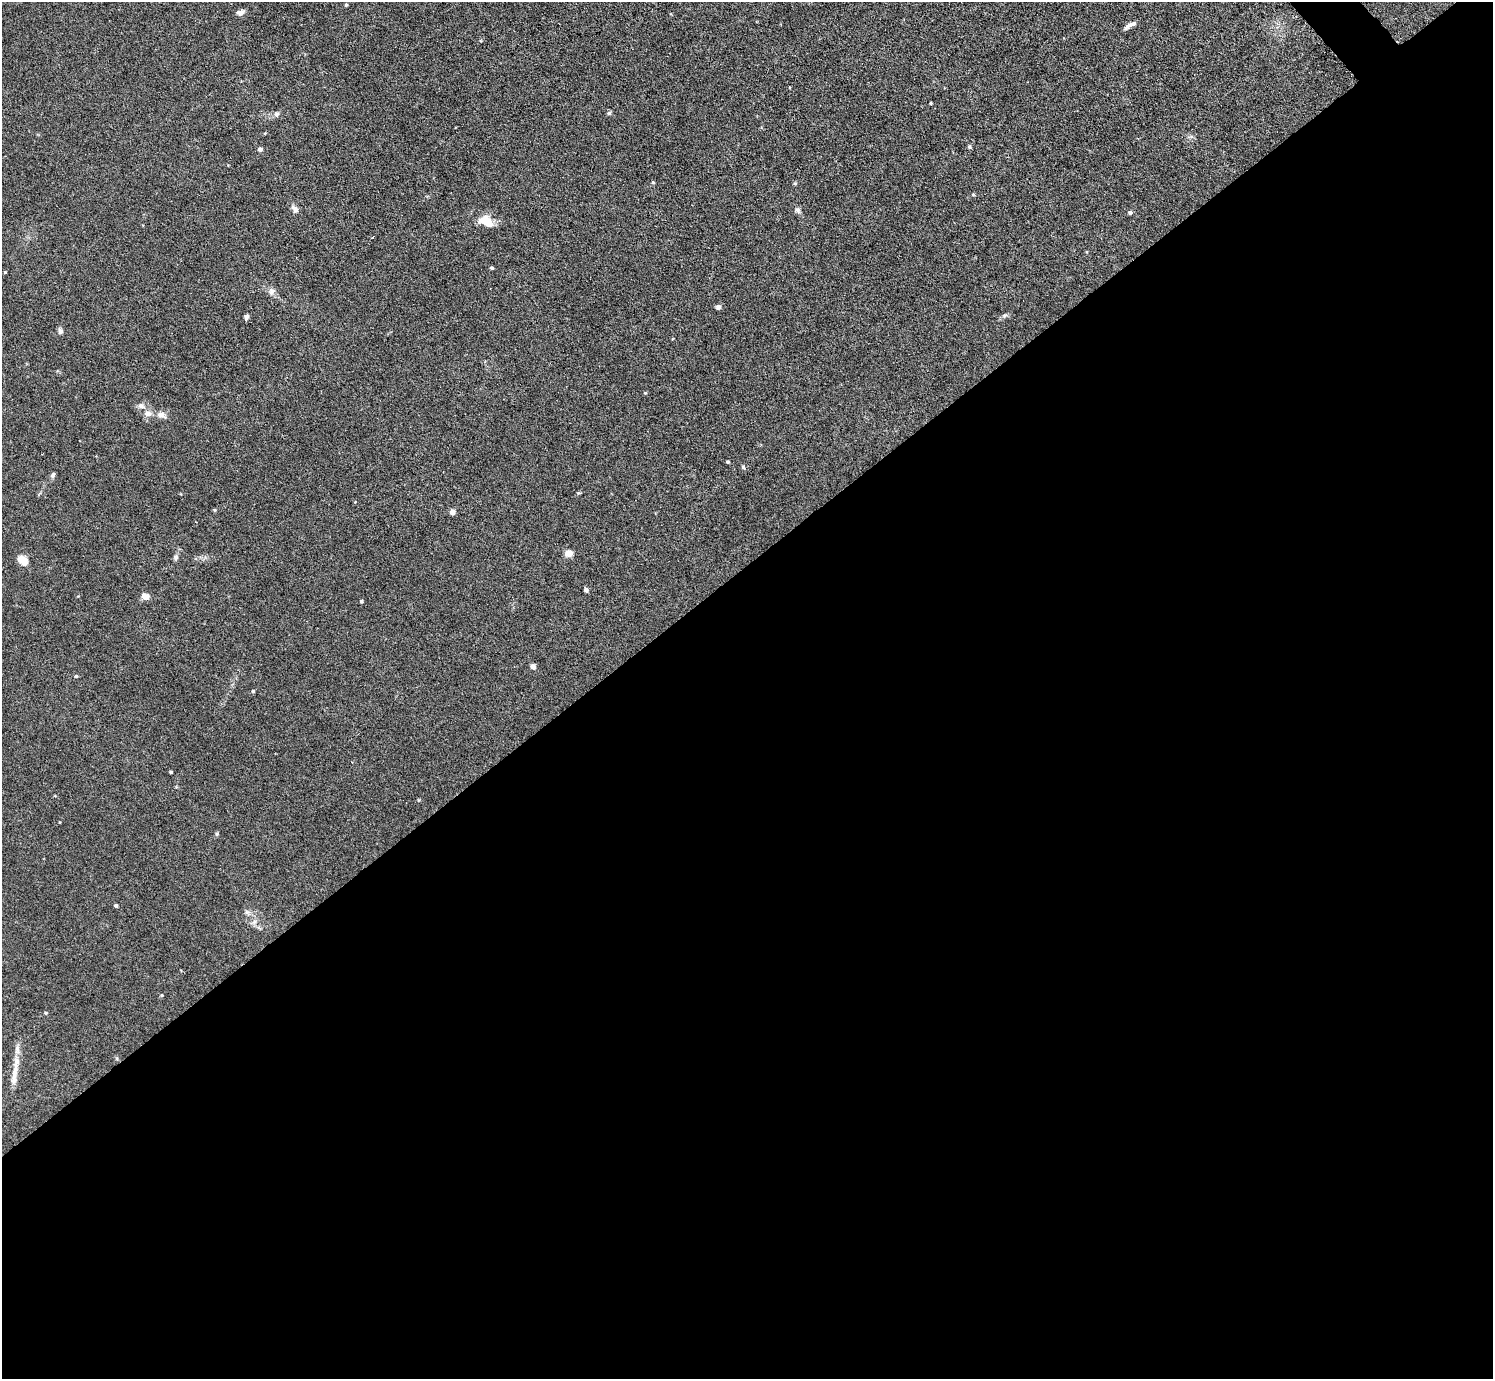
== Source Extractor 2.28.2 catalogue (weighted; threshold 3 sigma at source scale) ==
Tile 15 of 4 x 4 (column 3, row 4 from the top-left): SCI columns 3087-4577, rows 158-1534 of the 6126 x 6131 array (HDU 1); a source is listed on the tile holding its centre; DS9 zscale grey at full resolution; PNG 1495 x 1381 px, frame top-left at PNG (2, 2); no overlay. Shown black and unused: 59% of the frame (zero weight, under 3 of 6 exposures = <1% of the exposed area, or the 3 px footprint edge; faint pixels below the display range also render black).
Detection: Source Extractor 2.28.2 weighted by HDU 2 'WHT'; one run over the whole footprint, this tile lists its part. Background 0.0396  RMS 0.004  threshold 0.0164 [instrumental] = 3 sigma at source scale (4.09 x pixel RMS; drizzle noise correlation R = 1.36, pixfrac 0.8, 0.05/0.05 arcsec/px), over >= 5 px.
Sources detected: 48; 3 inside a brighter listed object's ellipse — not listed separately; the other 45 listed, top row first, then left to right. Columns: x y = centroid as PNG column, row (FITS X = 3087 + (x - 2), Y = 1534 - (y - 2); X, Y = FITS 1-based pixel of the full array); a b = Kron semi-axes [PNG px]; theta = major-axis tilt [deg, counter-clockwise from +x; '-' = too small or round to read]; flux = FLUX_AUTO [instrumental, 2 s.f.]
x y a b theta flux
346 5 4 3 - 0.45
240 12 10 6 21 1.5
1129 25 15 5 40 1.7
930 103 3 3 - 0.51
609 113 6 5 - 0.7
276 114 7 6 - 1
969 147 5 5 - 0.7
260 149 5 4 - 1.1
653 182 4 4 - 0.43
973 195 4 4 - 0.47
295 209 11 8 -52 1.5
798 210 8 7 - 1.1
1130 212 5 4 - 0.92
486 221 20 12 -29 6.2
492 268 4 3 - 0.57
5 272 3 3 - 0.33
272 291 10 8 73 1.7
718 307 6 6 - 1
1005 315 7 4 19 0.74
247 317 7 5 70 0.97
60 331 8 6 -74 1
645 393 4 4 - 0.45
141 406 9 7 -27 1.5
148 413 9 8 - 2.4
161 415 13 8 -15 2.3
728 462 4 3 - 0.59
743 467 6 5 - 0.62
53 475 7 5 68 0.94
214 510 5 3 - 0.36
452 512 4 4 - 2.9
569 553 9 7 2 2.4
176 557 8 6 67 0.94
22 560 10 7 -46 6
586 590 5 4 - 0.89
145 596 10 8 -14 2
361 601 4 4 - 0.5
533 666 5 4 - 2.1
76 676 4 4 - 0.41
253 691 4 4 - 0.45
171 772 3 3 - 0.49
116 905 5 4 - 0.55
254 922 8 5 45 1.1
162 995 4 3 - 0.37
46 1013 5 3 - 0.35
16 1062 25 8 81 4.9